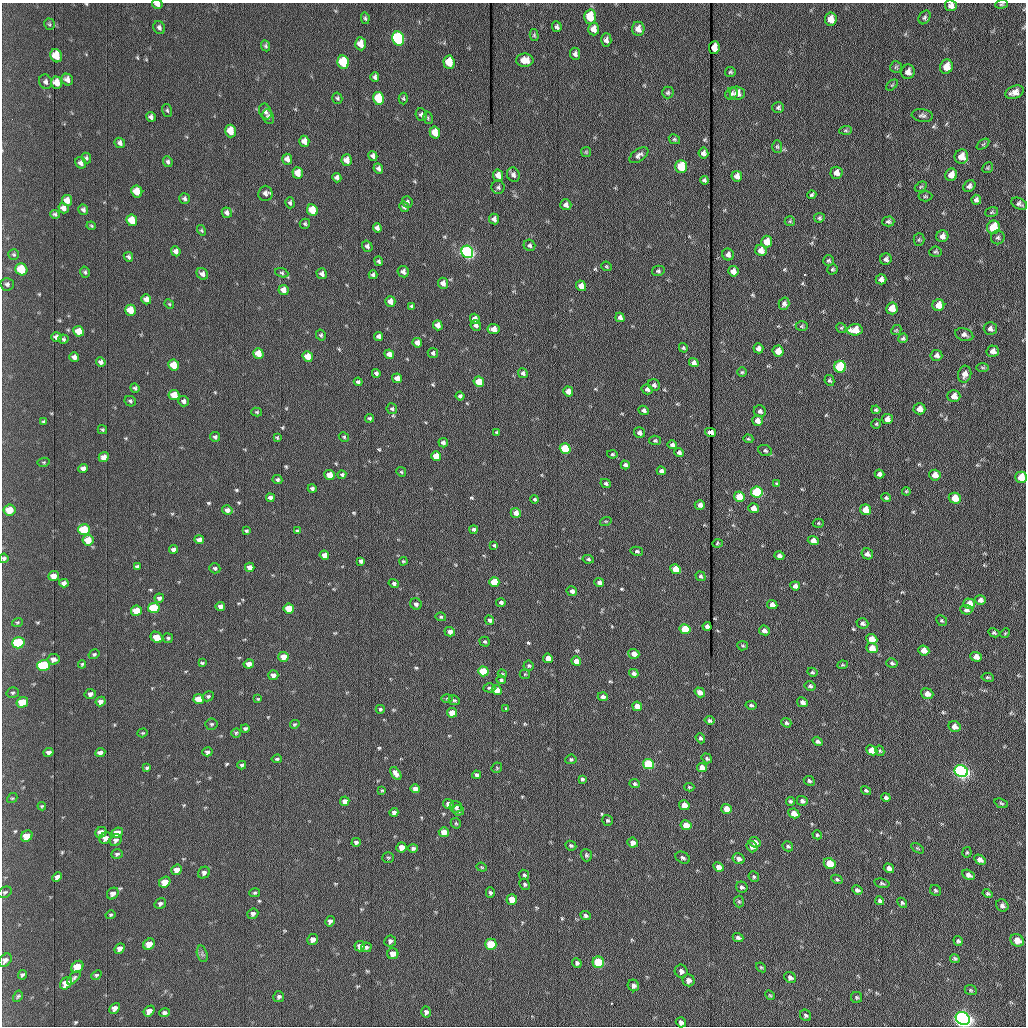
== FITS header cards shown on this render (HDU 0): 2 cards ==
NAXIS1  =                 1024 /fastest changing axis
NAXIS2  =                 1024 /next to fastest changing axis

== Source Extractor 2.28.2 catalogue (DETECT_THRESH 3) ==
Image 1024 x 1024 px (HDU 0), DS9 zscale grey, 1 PNG px = 1 image px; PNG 1028 x 1028 px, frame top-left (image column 1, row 1024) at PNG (2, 3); each listed source drawn as its Kron ellipse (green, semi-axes under 4 px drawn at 4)
Background 1180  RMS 14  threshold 42.4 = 3 sigma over >= 5 px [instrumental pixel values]
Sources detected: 558; of the 558, the 500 brightest by FLUX_AUTO listed and drawn (58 fainter detections omitted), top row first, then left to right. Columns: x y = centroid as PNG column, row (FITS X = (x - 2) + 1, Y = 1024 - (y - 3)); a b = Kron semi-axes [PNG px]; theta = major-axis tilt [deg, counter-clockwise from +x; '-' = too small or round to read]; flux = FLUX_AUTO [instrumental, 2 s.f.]
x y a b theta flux
157 4 5 3 - 4100
1001 4 7 4 6 1300
951 6 6 5 - 4700
590 17 7 5 -89 27000
925 17 7 5 58 2100
365 18 6 4 -78 1600
831 19 6 6 - 10000
49 24 6 5 - 1500
159 27 7 5 -67 2800
557 27 5 4 - 2400
594 29 6 5 - 6900
638 29 7 6 - 7200
534 35 6 4 -76 1400
398 38 7 6 - 160000
606 40 7 5 88 3700
361 44 6 5 - 11000
266 46 6 4 -65 1600
714 48 6 5 - 12000
575 54 6 5 - 2800
56 56 7 5 -67 18000
525 60 9 6 0 11000
343 62 7 5 -78 61000
449 62 7 5 -86 24000
896 67 6 5 - 1700
946 67 7 6 - 11000
730 72 5 5 - 1600
908 72 7 6 - 5400
375 77 5 4 - 2200
67 80 6 5 - 4900
46 82 7 6 - 3000
57 83 6 5 - 9600
892 85 7 4 44 1300
1015 92 9 6 22 6800
668 93 6 6 - 1800
737 93 7 6 - 7200
732 94 6 5 - 2000
337 98 5 5 - 1600
378 98 6 5 - 50000
403 98 6 4 -88 1400
778 107 6 5 - 2100
167 110 6 5 - 1600
265 111 8 6 -69 4000
421 115 6 5 - 2600
922 115 11 6 -8 2900
151 117 5 4 - 3000
268 117 7 5 -69 2200
428 118 6 5 - 1400
846 130 6 4 5 1400
230 131 6 5 - 19000
435 132 6 5 - 18000
674 139 6 4 -28 1400
304 141 5 5 - 6700
120 143 5 5 - 3000
983 144 7 4 37 1200
777 147 6 5 - 1500
586 152 5 5 - 1200
703 153 5 5 - 4100
639 155 11 6 36 3500
373 156 5 4 - 3200
961 157 7 6 - 11000
86 158 5 4 - 1700
287 159 5 5 - 5800
347 160 6 5 - 8200
168 162 5 4 - 2100
81 163 6 5 - 3300
681 167 6 5 - 43000
378 168 5 4 - 2900
988 168 6 5 - 1300
298 173 6 5 - 12000
836 173 6 6 - 6500
498 175 6 5 - 8800
513 175 7 6 - 3500
951 175 6 6 - 8500
737 176 5 5 - 4700
337 178 5 4 - 3500
704 180 4 4 - 2100
969 186 6 5 - 3100
498 187 6 6 - 2100
921 187 6 4 30 1300
137 191 6 5 - 14000
265 193 7 7 - 4100
812 195 4 4 - 1900
925 196 7 5 3 1400
184 199 5 5 - 2500
67 200 6 5 - 6200
976 200 5 5 - 2800
407 202 6 5 - 2300
290 203 5 4 - 2000
1019 204 8 5 -26 2800
566 205 5 5 - 3900
404 207 5 5 - 1900
64 208 5 5 - 5200
83 210 5 5 - 2300
312 210 6 5 - 27000
992 212 6 5 - 1500
227 213 5 4 - 3000
55 214 5 3 - 1700
819 218 5 5 - 1700
494 219 5 5 - 4000
132 220 6 5 - 17000
790 221 5 5 - 1200
888 221 6 5 - 2000
305 224 5 5 - 1500
91 226 5 4 - 1200
993 227 7 6 - 35000
377 228 5 4 - 3500
202 230 5 4 - 1100
942 236 6 6 - 4600
998 237 7 7 - 2100
919 240 6 5 - 1600
767 242 6 5 - 14000
529 245 6 5 - 2000
367 246 6 5 - 2700
761 250 6 5 - 9200
176 251 5 4 - 4100
467 252 6 5 - 300000
935 252 6 5 - 1500
728 254 6 5 - 3900
14 255 5 5 - 1600
128 257 5 4 - 1800
886 259 6 5 - 2800
379 261 5 4 - 1700
828 261 5 5 - 1600
607 266 5 4 - 1200
21 269 6 5 - 33000
833 269 5 5 - 1600
658 271 6 5 - 1800
733 271 5 5 - 6300
85 272 6 4 -74 1600
403 272 6 5 - 3700
282 273 7 4 -20 1600
202 274 6 5 - 3300
322 274 5 5 - 3400
373 275 4 3 - 2100
881 279 5 5 - 3900
443 283 5 5 - 5900
7 284 6 6 - 2500
581 286 5 5 - 8800
284 290 5 5 - 8100
146 299 5 4 - 5200
390 301 5 5 - 6300
169 304 5 4 - 1100
784 304 6 5 - 2800
938 305 6 6 - 12000
412 306 4 3 - 1500
892 308 6 6 - 15000
130 310 5 5 - 15000
620 317 5 4 - 3800
475 319 5 4 - 6000
438 325 5 4 - 6500
476 325 5 5 - 3000
802 326 6 5 - 1400
841 328 5 4 - 1200
493 329 6 5 - 9200
990 329 6 6 - 3500
855 330 8 5 3 17000
896 330 5 4 - 1200
79 331 5 5 - 11000
321 335 5 4 - 1700
964 335 9 6 -19 3300
379 336 5 4 - 3400
56 337 5 5 - 4100
903 338 5 5 - 1800
63 339 5 4 - 1600
417 343 5 4 - 7000
683 348 5 4 - 1300
758 348 5 4 - 4700
778 351 5 5 - 14000
993 351 6 6 - 5000
433 353 5 5 - 2200
258 354 5 5 - 17000
389 354 5 4 - 7200
936 355 6 5 - 3700
308 356 5 5 - 17000
74 357 5 4 - 4100
101 362 5 4 - 2900
694 363 5 4 - 3500
174 365 5 5 - 21000
840 367 6 6 - 80000
983 368 6 3 -1 1100
742 372 5 4 - 1300
376 373 4 4 - 2800
523 373 5 4 - 2600
965 374 8 6 75 5400
397 378 5 4 - 6800
829 380 5 4 - 1600
358 382 4 3 - 2200
479 382 5 5 - 20000
654 385 6 5 - 2500
135 388 5 4 - 1800
647 389 5 5 - 3300
568 391 5 5 - 8000
174 395 5 5 - 17000
460 396 4 4 - 2200
954 396 6 6 - 7700
130 401 6 5 - 1800
184 401 5 5 - 2600
392 409 5 5 - 1600
919 409 6 5 - 7400
644 410 5 4 - 2700
876 410 4 3 - 1700
760 411 6 6 - 2600
257 412 5 4 - 1300
369 418 4 4 - 1700
887 419 5 5 - 5700
757 421 5 5 - 8300
44 422 4 3 - 1500
876 424 5 5 - 1300
102 430 4 4 - 1500
496 432 4 3 - 1100
710 432 5 4 - 7300
639 433 6 5 - 3400
215 437 5 4 - 1900
277 437 3 3 - 1200
344 437 5 4 - 1200
748 439 5 4 - 1200
655 440 6 4 -11 1500
443 443 5 4 - 3500
672 445 5 4 - 3200
565 448 5 5 - 52000
765 450 7 5 -22 1900
679 453 5 4 - 2800
612 454 5 4 - 1300
436 456 5 4 - 19000
104 457 5 4 - 5600
44 462 6 4 11 1100
625 465 4 4 - 2500
83 469 4 4 - 3800
661 471 5 4 - 2500
401 472 5 4 - 1200
879 474 5 4 - 4000
329 475 5 5 - 14000
342 475 4 4 - 1700
935 475 6 5 - 8900
1021 477 6 5 - 18000
277 479 5 4 - 1900
606 483 5 4 - 2000
777 484 4 3 - 1200
312 488 4 4 - 2500
906 491 4 4 - 1200
757 492 6 5 - 120000
739 497 5 5 - 24000
270 498 4 4 - 3600
886 498 5 4 - 1300
955 498 6 5 - 20000
535 499 4 4 - 1700
700 505 5 4 - 5200
753 508 5 5 - 7200
10 510 6 5 - 18000
227 510 5 4 - 4400
865 510 5 5 - 14000
516 513 5 5 - 7100
606 521 6 3 17 1100
818 523 6 4 -1 1200
474 529 4 3 - 2200
84 530 6 5 - 54000
246 531 4 3 - 1500
297 531 4 4 - 1200
88 540 5 5 - 14000
199 540 5 4 - 4700
813 541 5 4 - 7100
717 543 5 4 - 1300
494 545 4 3 - 1300
173 549 4 4 - 3300
637 551 6 4 -12 1700
867 554 6 5 - 4200
324 555 5 4 - 7300
779 556 5 4 - 3300
4 558 4 4 - 1800
588 559 5 4 - 1700
361 561 4 4 - 2700
403 561 4 4 - 1100
137 567 4 3 - 2000
250 567 5 4 - 7400
215 568 5 5 - 2000
676 569 5 5 - 33000
53 576 5 5 - 7800
701 576 5 4 - 1800
494 582 5 5 - 31000
64 583 5 4 - 3400
394 583 5 4 - 2200
599 583 5 4 - 4300
795 586 5 4 - 4600
572 591 5 5 - 3600
159 598 5 4 - 2200
980 600 5 4 - 3800
501 602 5 4 - 2200
416 604 6 5 - 2900
772 604 5 4 - 6000
969 604 6 5 - 18000
220 606 5 4 - 4100
154 608 5 5 - 62000
289 608 5 5 - 22000
966 610 6 5 - 2900
136 611 5 5 - 22000
441 617 5 4 - 1400
490 620 5 4 - 2300
942 621 6 5 - 1400
17 622 5 3 - 1100
862 623 6 5 - 2400
707 626 4 4 - 3800
685 629 5 5 - 45000
764 630 5 4 - 3800
450 632 5 4 - 6400
994 633 6 4 -28 1600
1005 633 5 4 - 1100
157 637 6 5 - 16000
168 638 5 5 - 1500
872 639 6 4 -24 13000
485 642 5 4 - 1500
18 643 6 5 - 89000
743 646 5 4 - 1300
872 648 6 5 - 13000
924 650 5 5 - 9700
94 654 6 4 31 1500
634 654 5 5 - 8800
283 657 5 5 - 12000
976 657 6 4 -21 7400
548 658 5 4 - 8800
53 659 6 5 - 4300
576 661 5 4 - 8900
202 663 4 3 - 1500
892 663 6 4 -14 1900
82 664 4 3 - 1100
249 664 5 4 - 6200
44 665 6 5 - 93000
842 665 5 3 - 1100
529 666 5 5 - 1800
483 671 5 5 - 46000
812 672 5 4 - 1500
634 673 5 4 - 2800
502 674 4 3 - 1100
525 674 5 5 - 1200
273 675 5 5 - 4500
988 677 6 4 -9 1300
501 680 5 4 - 1600
810 686 5 5 - 2200
489 688 6 4 -2 1700
497 690 5 4 - 17000
700 692 5 4 - 5900
13 693 6 5 - 1700
90 694 6 5 - 3600
927 694 6 5 - 7900
208 696 6 5 - 1700
603 697 5 4 - 3300
199 699 5 5 - 23000
258 699 4 4 - 1200
447 699 6 4 2 1200
454 700 6 4 -26 1400
101 701 5 4 - 4600
22 702 6 5 - 26000
802 702 6 4 -27 3800
751 705 5 4 - 1900
637 706 5 4 - 9500
506 708 4 3 - 1200
380 709 4 4 - 1500
452 713 5 5 - 17000
709 720 5 4 - 2300
786 723 5 4 - 1700
211 724 6 5 - 1500
295 724 5 4 - 1200
954 727 6 5 - 6300
245 728 4 3 - 1700
143 733 5 4 - 1100
236 733 5 4 - 1400
700 738 5 4 - 1900
818 741 5 4 - 2400
872 750 6 4 -26 15000
880 751 5 4 - 1300
49 752 5 4 - 3200
207 752 5 4 - 2900
100 753 5 4 - 4900
707 758 5 4 - 1700
277 759 5 3 - 1500
571 759 6 4 8 1800
648 764 5 5 - 85000
242 765 4 4 - 1900
147 768 4 3 - 1600
497 768 5 5 - 1200
702 768 5 4 - 9700
961 771 7 5 -26 440000
396 773 7 4 -56 4800
476 775 4 4 - 2400
582 779 4 4 - 1700
809 781 6 4 -27 1800
635 784 5 4 - 1700
689 787 5 4 - 1100
415 789 5 4 - 5900
382 790 4 3 - 1100
866 790 5 4 - 1600
886 797 5 4 - 3000
12 798 5 4 - 1200
345 801 5 4 - 4700
790 801 4 4 - 1700
802 801 5 5 - 2900
1001 803 7 4 -20 1500
448 804 5 5 - 4200
684 805 5 5 - 14000
42 806 4 3 - 1100
456 807 6 6 - 2900
727 809 5 5 - 16000
458 810 6 5 - 2300
394 812 4 4 - 3000
794 813 5 4 - 12000
607 820 6 5 - 1500
456 823 6 4 -44 1300
686 825 5 5 - 14000
101 832 6 5 - 11000
444 832 5 5 - 11000
117 833 6 5 - 9100
817 835 4 4 - 1500
27 836 6 5 - 16000
105 838 6 5 - 5800
116 840 6 5 - 3100
356 842 5 4 - 2300
755 842 6 5 - 6100
632 843 5 5 - 5200
571 846 6 4 -26 1600
788 846 6 4 -32 1900
401 847 5 5 - 9000
752 847 6 5 - 4200
413 848 5 4 - 2100
917 848 7 4 -31 1100
967 852 5 4 - 1200
117 854 6 4 18 1900
586 855 6 5 - 1900
388 857 6 5 - 1400
683 858 7 5 -28 2400
739 859 6 5 - 3600
980 860 6 4 -31 4200
830 864 6 5 - 30000
482 867 5 4 - 1100
718 867 5 4 - 6300
889 868 5 4 - 4000
177 870 5 5 - 8500
204 873 6 5 - 3100
524 875 5 5 - 1700
968 875 6 4 -31 4200
57 877 5 4 - 3400
754 877 6 5 - 1500
837 879 6 4 -29 1600
165 882 6 5 - 17000
882 883 8 4 -12 1700
525 884 6 5 - 1700
742 887 6 5 - 2200
857 890 5 3 - 2300
935 890 6 5 - 1600
5 892 7 5 27 1800
113 893 6 5 - 4800
255 893 5 4 - 1400
490 893 5 4 - 1900
988 893 5 4 - 1600
512 899 5 5 - 18000
880 901 4 4 - 2600
739 902 6 5 - 1300
902 903 5 4 - 1600
160 904 6 5 - 2500
1002 905 6 5 - 2900
253 914 6 5 - 2800
110 915 5 4 - 1300
585 916 5 4 - 2200
330 921 5 4 - 3200
738 937 5 4 - 2500
313 940 5 5 - 5300
1017 940 7 6 - 10000
390 941 6 5 - 2600
958 941 5 4 - 1900
149 944 6 5 - 16000
491 944 5 5 - 45000
360 946 5 5 - 4300
366 947 5 5 - 1900
120 948 6 4 50 4500
202 954 8 5 -75 2300
393 954 5 5 - 9500
955 959 5 4 - 1500
5 960 7 5 46 4400
598 962 6 5 - 74000
577 963 5 4 - 2200
77 967 7 5 45 24000
761 967 5 4 - 1300
681 971 6 6 - 3800
22 975 5 3 - 1800
96 975 6 4 41 1500
790 977 6 5 - 3000
74 978 8 4 44 2100
689 980 6 6 - 4600
66 983 7 5 47 12000
633 985 6 5 - 3500
971 990 6 5 - 1300
770 995 5 4 - 1200
18 996 6 4 60 1400
279 997 5 5 - 2300
857 997 5 5 - 1600
115 1008 6 4 47 5200
149 1011 6 4 48 7000
426 1012 5 5 - 2700
164 1013 5 4 - 2500
806 1015 6 5 - 2100
963 1019 7 6 - 800000
681 1022 5 5 - 3500
At the frame edge (FLAGS 8, measured only in part): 7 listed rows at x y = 157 4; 1001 4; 951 6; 1021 477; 4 558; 5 960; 963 1019
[58 fainter detections neither listed nor drawn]

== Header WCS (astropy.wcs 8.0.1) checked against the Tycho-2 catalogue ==
Header WCS as astropy/WCSLIB reads it (applying the file's SIP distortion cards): RA---TAN-SIP/DEC--TAN-SIP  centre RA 20:32:56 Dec +07:41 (308.23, +7.69 deg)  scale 1.67 arcsec/px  FOV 28.5' x 28.6'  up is -179 deg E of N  parity flipped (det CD > 0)
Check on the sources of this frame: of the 60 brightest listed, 17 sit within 2.5 arcsec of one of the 18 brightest Tycho-2 stars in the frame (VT <= 12.30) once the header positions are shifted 0.17 arcsec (0.14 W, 0.09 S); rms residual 1.09 arcsec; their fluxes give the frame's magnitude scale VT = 23.81 - 2.5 log10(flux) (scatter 0.21 mag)
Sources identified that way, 17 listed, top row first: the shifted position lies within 2.5 arcsec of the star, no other Tycho-2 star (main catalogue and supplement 1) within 5.0 arcsec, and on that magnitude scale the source's flux lands within +1.5 / -3 mag of the star's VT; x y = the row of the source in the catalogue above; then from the Tycho-2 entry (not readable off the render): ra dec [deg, ICRS J2000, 3 dp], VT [Tycho-2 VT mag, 2 dp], TYC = Tycho-2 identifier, HIP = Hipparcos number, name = IAU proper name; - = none
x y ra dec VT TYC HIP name
398 38 308.286 +7.464 10.73 522-842-1 - -
343 62 308.312 +7.475 12.07 522-647-1 - -
449 62 308.262 +7.475 12.01 522-585-1 - -
378 98 308.295 +7.492 11.63 522-671-1 - -
467 252 308.254 +7.563 10.72 1087-1249-1 - -
840 367 308.080 +7.618 11.66 1087-1359-1 - -
757 492 308.120 +7.676 10.97 1087-777-1 - -
84 530 308.435 +7.690 11.87 1088-65-1 - -
676 569 308.158 +7.712 12.30 1087-297-1 - -
18 643 308.467 +7.743 11.69 1088-851-1 - -
44 665 308.455 +7.753 11.50 1088-523-1 - -
483 671 308.249 +7.758 12.15 1087-191-1 - -
648 764 308.172 +7.802 11.35 1087-577-1 - -
961 771 308.026 +7.807 10.06 1087-869-1 - -
491 944 308.247 +7.885 12.25 1087-1189-1 - -
598 962 308.197 +7.894 11.89 1087-513-1 - -
963 1019 308.026 +7.922 8.78 1087-1005-1 - -